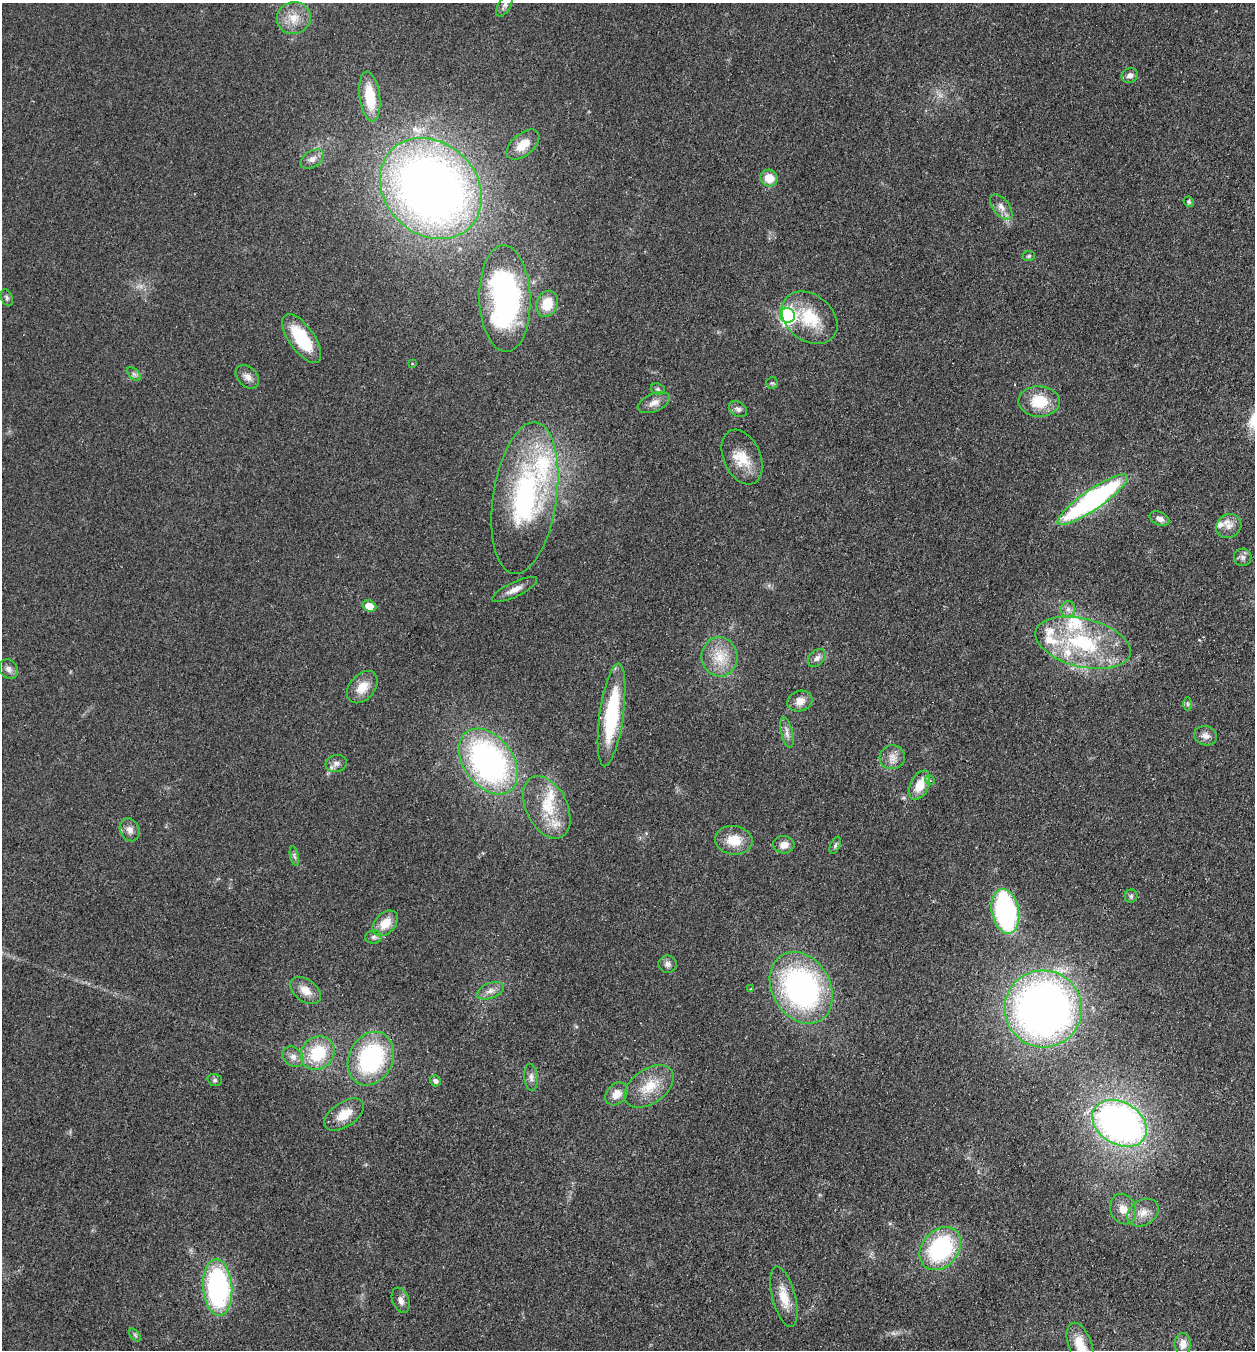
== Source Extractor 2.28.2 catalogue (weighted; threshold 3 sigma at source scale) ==
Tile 6 of 4 x 4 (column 2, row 2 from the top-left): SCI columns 1443-2695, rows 2721-4068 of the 5519 x 5440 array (HDU 1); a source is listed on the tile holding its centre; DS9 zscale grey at full resolution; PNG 1257 x 1352 px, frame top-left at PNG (2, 3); each listed source drawn as its Kron ellipse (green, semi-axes under 4 px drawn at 4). Shown black and unused: <1% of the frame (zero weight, under 2 of 3 exposures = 3% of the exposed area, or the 3 px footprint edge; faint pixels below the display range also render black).
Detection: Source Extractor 2.28.2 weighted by HDU 2 'WHT'; one run over the whole footprint, this tile lists its part. Background 0.0925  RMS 0.0083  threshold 0.0372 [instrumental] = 3 sigma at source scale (4.5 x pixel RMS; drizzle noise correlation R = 1.50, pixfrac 1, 0.05/0.05 arcsec/px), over >= 5 px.
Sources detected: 91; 7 inside a brighter listed object's ellipse — not listed separately; the other 84 listed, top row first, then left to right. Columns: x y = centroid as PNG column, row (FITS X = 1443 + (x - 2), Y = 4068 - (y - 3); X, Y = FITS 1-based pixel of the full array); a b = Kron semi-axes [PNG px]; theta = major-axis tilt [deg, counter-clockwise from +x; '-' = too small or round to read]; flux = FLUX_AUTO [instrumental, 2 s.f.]
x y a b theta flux
505 5 12 6 59 2.5
294 18 17 16 - 14
1130 75 8 7 - 3.9
370 97 25 10 -82 30
523 145 19 11 40 12
312 159 13 8 34 4.7
769 178 9 8 - 12
431 189 55 46 -43 690
1189 202 5 5 - 1.6
1001 207 15 8 -51 6
1029 256 6 5 - 1.2
7 298 9 5 -69 1.9
505 299 53 25 -88 200
547 304 13 10 70 19
787 315 7 7 - 230
809 318 31 23 -39 33
302 338 29 12 -55 41
412 363 2 2 - 0.69
134 374 8 5 -45 2.2
247 377 13 9 -45 5.2
772 383 6 6 - 1.3
658 389 7 5 -21 1.7
1039 401 20 15 -2 25
654 403 17 9 23 6.6
738 409 10 7 -33 2.9
742 457 29 18 -66 19
525 498 76 32 81 150
1093 500 42 10 34 190
1159 519 10 6 -24 4.4
1229 526 13 11 32 6.8
1243 557 9 8 - 3.1
514 590 25 7 26 7
369 606 7 5 -20 13
1068 609 8 7 - 3.4
1083 643 49 24 -14 77
719 657 20 18 -85 19
817 658 10 7 46 3.5
9 669 10 8 -47 4
362 687 18 12 49 13
800 701 13 10 18 7.5
1188 704 7 4 -90 1.5
611 715 52 12 82 68
787 733 16 5 -77 4.2
1206 736 12 9 -18 4.9
892 757 13 12 - 6.6
488 762 37 24 -54 240
336 763 11 8 16 3.9
930 780 5 4 - 1.4
919 785 16 9 65 15
547 807 33 20 -63 32
130 830 12 9 -64 5.3
734 840 19 14 -6 17
784 845 11 8 -2 6.6
835 845 9 5 66 1.8
294 856 10 4 -77 2
1131 896 6 6 - 1.7
1005 911 22 13 -79 130
385 923 15 10 46 14
373 937 8 6 1 2.4
668 964 9 8 - 3.3
801 988 38 29 -60 210
751 989 4 4 - 0.8
305 991 17 11 -35 9.6
490 991 14 7 21 5.1
1043 1009 38 38 - 510
318 1053 18 16 44 35
293 1057 11 9 -43 4.8
371 1059 28 22 64 100
531 1077 13 7 -85 3.8
215 1080 7 5 -16 1.8
435 1081 6 5 - 2.7
649 1086 28 17 35 21
616 1094 13 9 47 7.9
344 1115 22 12 33 15
1120 1123 29 21 -30 350
1123 1209 15 12 -66 9.5
1143 1213 17 12 32 9.6
940 1248 24 18 49 94
218 1288 28 14 -86 150
784 1297 31 11 -75 16
401 1300 13 8 -69 4.6
135 1335 8 4 -53 1.4
1183 1344 11 8 89 6.4
1080 1345 23 11 -70 16
Isophote crosses this tile's border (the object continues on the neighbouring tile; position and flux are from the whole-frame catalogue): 1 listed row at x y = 1080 1345